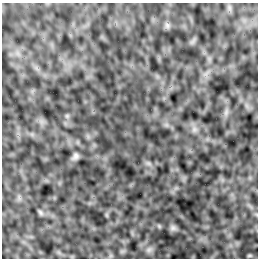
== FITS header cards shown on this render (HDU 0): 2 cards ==
NAXIS1  =                  256 /Number of positions along axis 1
NAXIS2  =                  256 /Number of positions along axis 2

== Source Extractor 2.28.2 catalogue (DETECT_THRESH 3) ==
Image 256 x 256 px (HDU 0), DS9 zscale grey, 1 PNG px = 1 image px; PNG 260 x 260 px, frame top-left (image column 1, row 256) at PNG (2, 3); no overlay
Background 6.69e-04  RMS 0.0034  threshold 0.0101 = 3 sigma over >= 5 px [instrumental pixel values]
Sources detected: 10; all 10 listed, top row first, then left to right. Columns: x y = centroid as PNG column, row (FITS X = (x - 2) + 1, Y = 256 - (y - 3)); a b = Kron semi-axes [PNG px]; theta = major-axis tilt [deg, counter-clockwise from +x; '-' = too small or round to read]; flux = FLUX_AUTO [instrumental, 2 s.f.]
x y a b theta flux
167 25 9 6 -64 0.52
226 112 9 5 66 0.71
67 116 6 5 - 0.38
194 129 8 6 46 0.75
75 156 9 7 58 0.84
148 163 7 4 -18 0.5
40 212 9 5 -54 0.45
173 228 9 7 -17 0.63
149 250 8 6 21 0.72
249 256 7 3 0 0.26